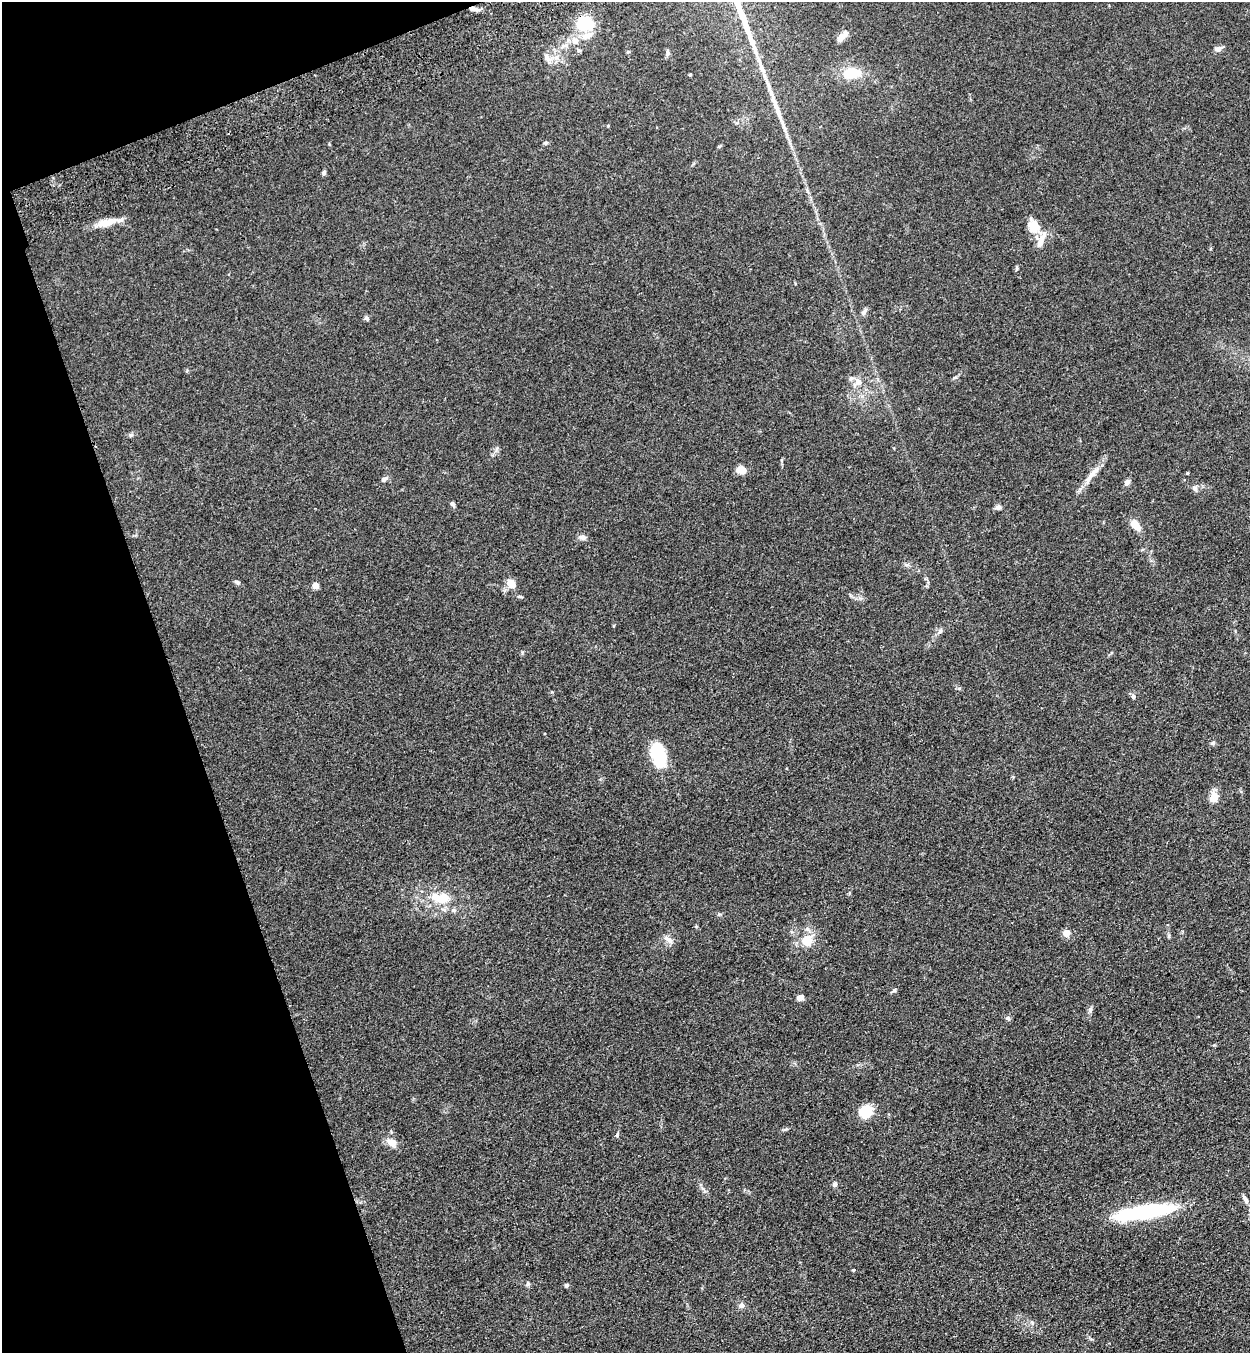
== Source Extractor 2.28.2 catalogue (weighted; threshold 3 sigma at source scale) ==
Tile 5 of 4 x 4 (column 1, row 2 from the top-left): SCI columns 204-1451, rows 2815-4165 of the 5523 x 5630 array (HDU 1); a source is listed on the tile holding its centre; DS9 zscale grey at full resolution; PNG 1252 x 1355 px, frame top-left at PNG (2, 2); no overlay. Shown black and unused: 17% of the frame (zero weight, under 3 of 4 exposures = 6% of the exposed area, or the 3 px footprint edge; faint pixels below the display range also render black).
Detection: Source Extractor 2.28.2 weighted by HDU 2 'WHT'; one run over the whole footprint, this tile lists its part. Background 0.0595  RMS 0.0065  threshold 0.0292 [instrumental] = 3 sigma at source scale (4.5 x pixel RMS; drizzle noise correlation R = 1.50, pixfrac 1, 0.05/0.05 arcsec/px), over >= 5 px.
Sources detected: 61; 5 inside a brighter listed object's ellipse — not listed separately; the other 56 listed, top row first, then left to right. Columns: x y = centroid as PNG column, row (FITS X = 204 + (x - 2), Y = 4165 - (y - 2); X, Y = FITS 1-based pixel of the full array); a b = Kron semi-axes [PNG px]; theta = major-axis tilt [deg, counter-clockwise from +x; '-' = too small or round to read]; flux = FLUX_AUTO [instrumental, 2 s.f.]
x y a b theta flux
474 9 13 5 -9 2.7
585 23 16 14 -9 25
842 36 18 6 47 3.8
575 41 11 10 - 4.9
1218 49 8 6 17 3.3
667 53 11 4 83 1.4
547 58 9 8 - 3.1
852 73 23 14 12 15
690 75 3 3 - 0.65
545 143 5 5 - 0.88
329 144 4 3 - 0.57
719 146 7 3 34 0.67
324 172 6 5 - 1.2
105 223 23 10 11 9
1034 226 20 14 -72 10
1017 268 7 3 -90 0.83
864 312 12 5 56 2
366 318 7 5 -51 1.3
955 377 6 4 19 0.88
858 382 11 9 25 4.9
781 460 6 4 90 0.75
741 470 8 6 -19 7.7
1187 473 4 3 - 0.56
1092 474 32 7 49 7.7
384 479 9 5 29 1.9
1127 483 8 6 60 2.2
1195 488 9 5 -45 1.8
453 504 6 5 - 1.5
998 507 8 6 34 1.9
1135 525 13 7 -51 8
582 537 11 6 -9 2.2
237 582 8 4 -27 1.2
511 584 8 7 - 8.4
315 586 5 4 - 9.4
940 631 8 4 46 1.4
1133 696 6 5 - 1.7
1213 743 6 5 - 1.2
658 755 29 15 -74 27
1214 797 8 7 - 10
437 898 32 11 -27 14
1066 933 5 4 - 11
668 940 16 6 -38 3.3
807 940 17 14 60 12
894 990 9 4 32 1.3
800 997 9 7 20 2.6
1090 1010 7 6 - 1.6
1008 1018 7 6 - 1.4
866 1111 12 10 51 18
617 1135 8 4 64 1
392 1142 10 8 -30 6.7
834 1184 6 5 - 1.7
1245 1199 13 5 -59 2.4
1144 1212 66 13 9 61
853 1270 4 3 - 0.72
566 1285 5 5 - 1
741 1305 7 6 - 2.6
Overlapping masked pixels (flux is a lower limit): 1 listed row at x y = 474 9
Unlisted compact peaks at least as high as the median listed source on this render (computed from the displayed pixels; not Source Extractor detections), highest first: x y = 528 1284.